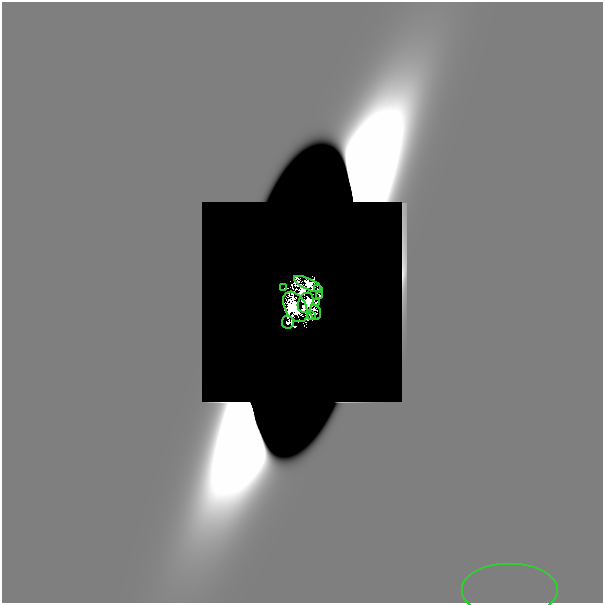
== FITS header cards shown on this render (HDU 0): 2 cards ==
NAXIS1  =                  601
NAXIS2  =                  601

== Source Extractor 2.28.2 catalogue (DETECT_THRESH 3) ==
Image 601 x 601 px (HDU 0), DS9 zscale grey, 1 PNG px = 1 image px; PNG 605 x 605 px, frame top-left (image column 1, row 601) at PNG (2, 2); each listed source drawn as its Kron ellipse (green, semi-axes under 4 px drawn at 4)
Background 1.12e-18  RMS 4.0e-18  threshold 1.19e-17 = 3 sigma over >= 5 px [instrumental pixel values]
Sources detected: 28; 17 with non-positive FLUX_AUTO (blend fragments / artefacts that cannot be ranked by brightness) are neither listed nor drawn; the other 11 listed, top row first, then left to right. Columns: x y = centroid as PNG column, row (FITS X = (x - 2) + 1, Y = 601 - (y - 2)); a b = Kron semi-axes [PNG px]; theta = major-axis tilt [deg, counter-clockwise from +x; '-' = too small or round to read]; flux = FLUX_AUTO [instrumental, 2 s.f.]
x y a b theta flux
308 284 15 5 -24 9.0e-02
284 288 2 2 - 1.8e-03
318 289 2 2 - 4.4e-03
319 295 2 2 - 1.5e-02
316 302 2 2 - 1.5e-02
306 303 10 7 66 3.0e+00
295 307 16 10 -60 3.4e-01
315 312 8 5 -75 5.3e-02
311 316 4 3 - 8.5e-03
288 322 6 5 - 4.7e-02
510 591 48 27 0 8.8e-08
At the frame edge (FLAGS 8, measured only in part): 1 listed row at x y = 510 591
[17 non-positive-flux detections neither listed nor drawn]